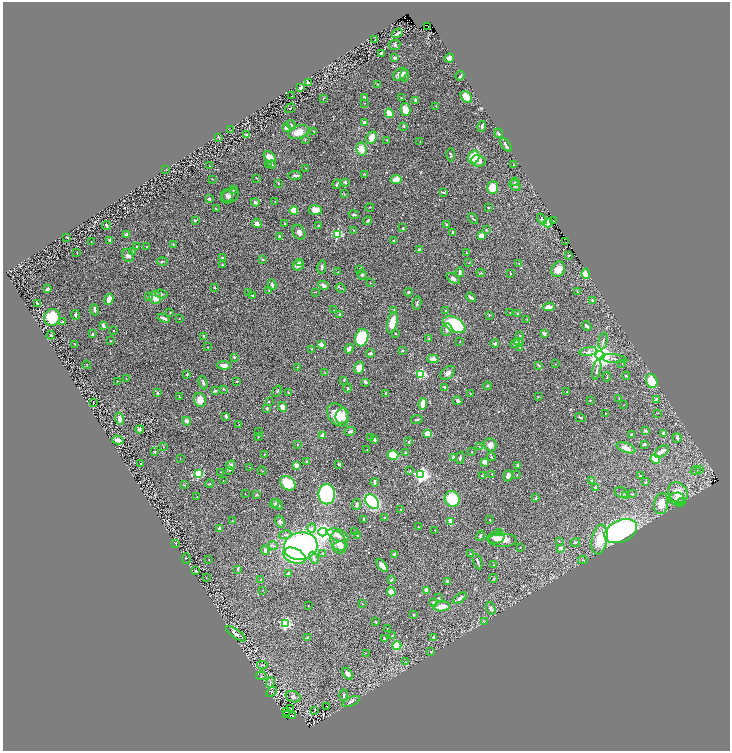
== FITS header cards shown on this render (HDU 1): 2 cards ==
NAXIS1  =                 1455
NAXIS2  =                 1498

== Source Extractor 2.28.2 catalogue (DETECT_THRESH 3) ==
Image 1455 x 1498 px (HDU 1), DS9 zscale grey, zoomed out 1/2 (1 PNG px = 2 x 2 image px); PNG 732 x 753 px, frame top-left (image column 2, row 1498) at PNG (3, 2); each listed source drawn as its Kron ellipse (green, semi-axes under 4 px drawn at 4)
Background 0.948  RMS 0.032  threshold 0.0962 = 3 sigma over >= 5 px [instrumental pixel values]
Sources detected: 444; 25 cannot appear on this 1/2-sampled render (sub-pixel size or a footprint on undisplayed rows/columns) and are neither listed nor drawn; the other 419 listed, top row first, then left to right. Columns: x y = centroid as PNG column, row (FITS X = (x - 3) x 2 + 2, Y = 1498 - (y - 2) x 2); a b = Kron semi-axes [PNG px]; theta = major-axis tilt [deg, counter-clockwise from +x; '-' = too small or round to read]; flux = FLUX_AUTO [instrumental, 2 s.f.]
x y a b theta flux
428 27 3 1 - 7.9
397 33 5 2 - 15
375 39 2 1 - 1.6
395 45 6 5 - 11
382 54 3 3 - 17
394 58 3 3 - 14
449 58 5 3 - 28
400 74 8 5 34 46
405 75 6 3 -90 15
460 76 5 2 - 5.4
308 83 3 3 - 14
378 84 3 2 - 4.3
301 87 4 2 - 13
292 96 2 1 - 1.4
364 97 3 2 - 7.4
466 97 7 4 -47 100
323 98 3 2 - 3
401 98 2 2 - 4.3
416 100 3 3 - 13
365 103 3 2 - 2.5
436 106 2 2 - 2.1
290 108 5 3 - 4.9
405 110 7 5 -80 65
389 113 5 3 - 100
364 123 4 3 - 14
291 125 5 3 - 9.2
404 126 3 2 - 8.3
482 126 5 3 - 14
287 127 4 4 - 40
231 130 2 2 - 2.7
314 131 3 2 - 3.4
299 132 10 6 19 63
499 133 5 2 - 10
247 135 2 2 - 28
218 137 4 2 - 3.5
371 137 6 5 - 58
305 140 3 2 - 3.8
387 140 3 2 - 3.2
420 141 2 1 - 1.9
506 145 7 3 -56 22
361 149 6 5 - 71
451 155 6 3 -90 9.6
269 157 6 4 -38 58
474 157 7 5 67 140
478 161 7 5 -10 30
272 164 4 3 - 5.7
268 165 3 2 - 3.7
513 165 2 2 - 2.9
210 166 3 2 - 3.4
305 168 2 1 - 2.8
166 169 2 1 - 2.3
364 174 2 2 - 5.8
295 176 7 3 0 11
257 178 4 2 - 3.2
212 179 2 2 - 2
396 180 5 4 - 64
345 182 3 2 - 14
515 182 4 3 - 6.1
278 183 2 2 - 4.3
337 184 5 3 - 10
515 185 6 5 - 14
493 187 6 5 - 86
233 190 3 3 - 4.9
443 192 3 2 - 5.4
344 194 4 1 - 3.3
227 196 6 6 - 19
230 196 9 6 28 28
209 199 3 3 - 13
255 202 4 3 - 12
275 202 2 2 - 2
370 207 4 2 - 3.1
488 208 2 2 - 5.1
216 209 4 2 - 3.9
294 210 4 4 - 79
315 210 6 5 - 53
354 215 5 3 - 11
473 219 6 3 -45 6.7
542 219 6 3 -50 10
195 220 4 3 - 5.9
368 221 4 2 - 12
553 221 2 2 - 44
257 223 5 4 - 20
284 223 3 3 - 3.3
548 223 5 3 - 130
446 224 2 2 - 2.8
106 225 4 3 - 11
318 225 3 2 - 3.3
403 228 2 2 - 7.8
354 230 2 2 - 3.2
486 230 3 3 - 5.1
299 232 8 6 -60 24
453 232 3 3 - 12
126 234 4 3 - 10
337 234 3 3 - 380
280 236 4 3 - 12
481 236 4 4 - 56
67 237 3 2 - 3.7
110 240 3 3 - 10
394 240 2 2 - 16
91 241 2 2 - 2.3
565 241 2 1 - 1.2
173 244 3 2 - 5.6
137 246 2 2 - 5.9
147 246 3 2 - 3.5
419 249 4 3 - 7.3
133 252 3 2 - 6
77 253 3 1 - 2.7
467 253 3 2 - 3
128 255 7 5 -55 25
569 256 3 3 - 5.5
223 258 4 2 - 13
263 259 3 2 - 8.2
162 261 5 3 - 7.1
300 263 4 3 - 7.2
469 263 3 2 - 2.1
519 263 3 2 - 3.2
222 265 3 2 - 3.9
298 265 6 5 - 24
322 267 7 4 81 13
360 269 2 1 - 2.3
558 269 8 6 63 67
338 272 3 2 - 4.5
460 272 5 3 - 12
481 273 4 2 - 5.4
511 273 2 2 - 2.6
586 274 5 4 - 86
362 275 5 4 - 12
453 278 8 4 -34 24
370 283 2 2 - 2.5
272 285 5 3 - 13
324 285 5 3 - 16
215 288 3 3 - 6.1
341 288 5 2 - 5.1
48 289 4 3 - 16
269 290 3 2 - 5
249 292 3 2 - 2.9
316 292 2 2 - 2.5
408 292 4 3 - 8.2
577 292 4 2 - 4.7
161 294 6 3 -14 8.7
253 295 2 2 - 8.1
148 297 2 2 - 27
155 297 6 5 - 55
471 297 5 2 - 20
109 299 6 3 73 58
592 300 4 2 - 8
37 303 3 2 - 10
417 303 6 3 78 8.4
549 307 6 3 7 42
94 310 5 2 - 15
333 310 2 1 - 1.5
394 310 3 2 - 3
445 310 4 3 - 5.6
170 313 2 2 - 5.5
510 313 2 1 - 2.9
517 313 4 3 - 6.3
340 314 3 3 - 7.4
75 315 5 2 - 13
489 315 3 3 - 7.5
52 317 8 8 - 220
164 318 6 2 -24 25
179 319 2 2 - 2.9
527 319 3 2 - 3
62 322 4 3 - 4.8
392 323 11 5 78 90
454 324 12 7 -29 500
103 326 3 2 - 36
587 326 5 2 - 13
114 330 2 2 - 2.9
447 330 6 5 - 18
395 333 2 1 - 3.9
92 334 3 2 - 7.3
544 334 3 3 - 15
51 335 4 3 - 5.4
204 336 3 2 - 4.9
520 336 3 2 - 7.8
362 338 9 6 75 270
429 338 3 3 - 4.3
110 341 2 1 - 3
460 341 2 1 - 2.9
603 341 8 2 77 11
519 342 4 3 - 8.7
515 343 5 3 - 18
74 344 2 1 - 3
495 344 4 3 - 11
321 345 3 2 - 42
208 347 3 2 - 2.4
520 348 3 1 - 1.8
312 349 2 2 - 2.2
349 349 5 3 - 24
402 351 4 3 - 6.2
588 352 9 4 8 29
370 353 4 2 - 16
600 355 4 4 - 7500
234 357 3 2 - 9.9
433 359 5 3 - 43
614 359 13 4 -6 20
555 364 2 2 - 2
622 364 2 2 - 1.6
87 365 4 1 - 2.9
224 365 7 3 -4 39
539 365 4 3 - 7
297 367 2 2 - 2.8
359 368 6 4 75 49
597 369 10 2 79 11
325 373 3 2 - 2.2
448 373 8 5 42 29
187 374 3 2 - 7.7
421 374 3 3 - 530
626 376 4 2 - 4.4
607 377 5 2 - 4.3
126 379 2 2 - 3.2
344 380 3 2 - 2.9
117 381 2 2 - 1.9
237 381 2 2 - 4.8
652 381 7 5 -70 150
365 382 2 2 - 28
203 383 7 3 -70 13
487 386 4 3 - 6.3
445 387 3 3 - 12
348 388 4 3 - 7
223 389 3 2 - 3.9
215 391 4 3 - 11
277 391 6 3 54 6.9
567 392 2 2 - 9.6
157 393 2 2 - 11
288 393 4 2 - 5.1
386 393 4 2 - 6.1
470 394 2 2 - 1.8
179 396 3 2 - 3.2
538 397 3 2 - 2.7
619 399 4 2 - 2.7
656 399 3 3 - 9.6
200 400 7 5 -71 62
590 400 3 2 - 3.2
269 401 3 2 - 3.6
458 401 4 3 - 12
93 403 2 2 - 1.7
423 404 6 3 84 80
623 405 2 1 - 1.4
283 407 5 4 - 26
267 408 3 3 - 12
605 413 2 1 - 2.3
657 413 3 2 - 2.8
338 415 13 9 -49 130
226 416 3 2 - 10
342 416 7 6 - 37
580 418 5 2 - 4.8
120 419 6 4 -71 25
417 419 6 2 9 8.6
187 421 4 3 - 23
239 424 2 1 - 1.7
139 429 4 3 - 6.8
350 431 6 3 12 12
646 431 3 3 - 7
258 432 3 2 - 2.6
427 433 3 2 - 180
663 433 3 3 - 12
632 434 4 3 - 7.5
323 435 3 2 - 63
258 437 3 2 - 3.6
370 438 3 3 - 6.4
677 438 5 3 - 10
374 439 3 2 - 12
118 440 6 3 -15 33
408 442 2 2 - 10
298 444 2 2 - 4.7
644 444 3 3 - 9.6
490 445 6 6 - 36
163 446 3 2 - 4.1
480 447 3 2 - 2.4
626 448 10 4 -20 48
367 450 3 2 - 2.8
155 452 4 3 - 4.6
471 452 3 2 - 3.7
662 452 8 5 37 27
405 453 3 2 - 11
264 454 3 1 - 2.4
393 455 5 5 - 160
491 457 4 3 - 5.4
454 458 4 3 - 25
460 458 6 3 74 9.3
180 459 2 1 - 1.6
655 459 5 3 - 130
307 462 4 3 - 13
485 462 4 3 - 35
141 463 2 2 - 4
339 464 3 3 - 5.4
231 465 5 4 - 18
296 465 3 3 - 27
518 465 3 2 - 6
250 467 3 2 - 3.1
699 469 2 1 - 67
229 470 3 2 - 2.8
262 471 4 2 - 3.1
410 471 3 2 - 4.2
696 471 5 4 - 12
221 472 3 2 - 2.8
199 474 3 3 - 410
492 474 2 2 - 4.4
421 475 4 4 - 1700
482 475 3 2 - 5.2
517 475 2 1 - 3.1
508 476 6 4 71 22
640 476 2 2 - 7.5
592 480 3 3 - 4.8
223 481 2 2 - 2.5
374 482 4 2 - 10
646 482 3 2 - 4.9
288 483 8 6 -42 160
209 484 4 2 - 3.9
184 485 2 1 - 3.9
595 487 3 3 - 6.9
621 492 7 5 -27 12
245 493 2 2 - 1.6
678 493 11 9 -56 120
327 494 10 8 90 940
632 494 4 2 - 4.9
256 495 4 3 - 6.7
626 495 3 3 - 4.5
197 497 2 2 - 2.5
536 498 4 2 - 8
452 499 8 7 - 290
677 499 8 6 2 39
372 502 8 5 -48 550
274 503 4 3 - 7.5
680 503 5 2 - 6.9
357 504 5 3 - 14
661 504 10 7 84 88
277 505 6 4 -39 14
401 509 2 2 - 2.7
385 518 3 2 - 4.4
364 519 2 2 - 23
490 520 2 1 - 2.4
232 521 3 2 - 3
280 521 6 4 -75 11
451 521 4 3 - 35
418 527 2 2 - 4.3
220 528 3 3 - 29
312 528 4 3 - 13
435 530 3 2 - 3.1
621 531 17 10 24 1100
323 532 4 4 - 3000
355 532 3 2 - 4.9
499 533 4 3 - 16
285 535 6 4 13 13
338 535 11 6 -22 33
358 536 3 3 - 5.1
480 536 5 3 - 8.8
496 538 8 5 5 39
600 539 15 7 79 130
502 540 14 7 0 66
559 541 3 2 - 3.4
338 542 11 7 -73 52
575 542 5 2 - 5.6
176 543 3 2 - 2.9
273 546 5 3 - 9.1
301 546 17 13 12 1500
341 546 7 4 3 21
520 547 2 1 - 2.5
561 548 3 3 - 23
265 550 5 3 - 19
323 553 3 2 - 3.4
470 554 2 2 - 4.2
394 555 3 3 - 20
294 556 12 7 -23 270
314 558 6 4 -63 14
186 559 5 2 - 2.6
209 560 2 1 - 1.6
583 560 5 3 - 6.1
477 562 8 2 -70 15
382 565 7 3 -53 45
494 565 3 2 - 4.3
238 569 4 2 - 6.7
196 571 3 2 - 5.2
288 573 3 3 - 8.8
206 578 2 2 - 2.8
493 578 4 2 - 4.6
261 580 3 3 - 5.8
391 580 3 2 - 8.8
447 581 3 2 - 7.8
262 590 2 1 - 2
426 590 4 3 - 24
391 592 4 4 - 55
438 598 3 3 - 3.7
460 598 7 3 34 19
433 602 4 2 - 6.7
362 604 3 2 - 3.6
308 605 2 1 - 1.9
442 606 8 5 6 43
491 608 7 4 -71 15
413 615 3 2 - 4.7
375 622 2 2 - 5.5
484 622 4 2 - 3.7
286 623 3 3 - 720
387 628 2 1 - 2
236 634 12 3 -35 26
392 636 2 2 - 2.8
434 637 4 3 - 13
307 638 3 2 - 6.6
385 638 3 3 - 8.7
397 645 4 4 - 210
431 651 3 2 - 2.6
366 653 2 1 - 1.6
406 662 3 3 - 3.7
262 665 5 2 - 7.1
348 674 7 4 -56 26
261 676 5 3 - 6.2
270 683 5 2 - 5.6
272 692 6 3 44 4.9
344 695 6 3 86 9.7
293 697 7 5 -19 19
351 702 9 4 23 17
327 707 3 2 - 1.7
291 708 3 2 - 2.5
314 710 3 2 - 40
287 711 2 1 - 7.3
287 714 2 1 - 2.8
293 716 2 1 - 2.7
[25 sub-pixel or undisplayed-footprint detections neither listed nor drawn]